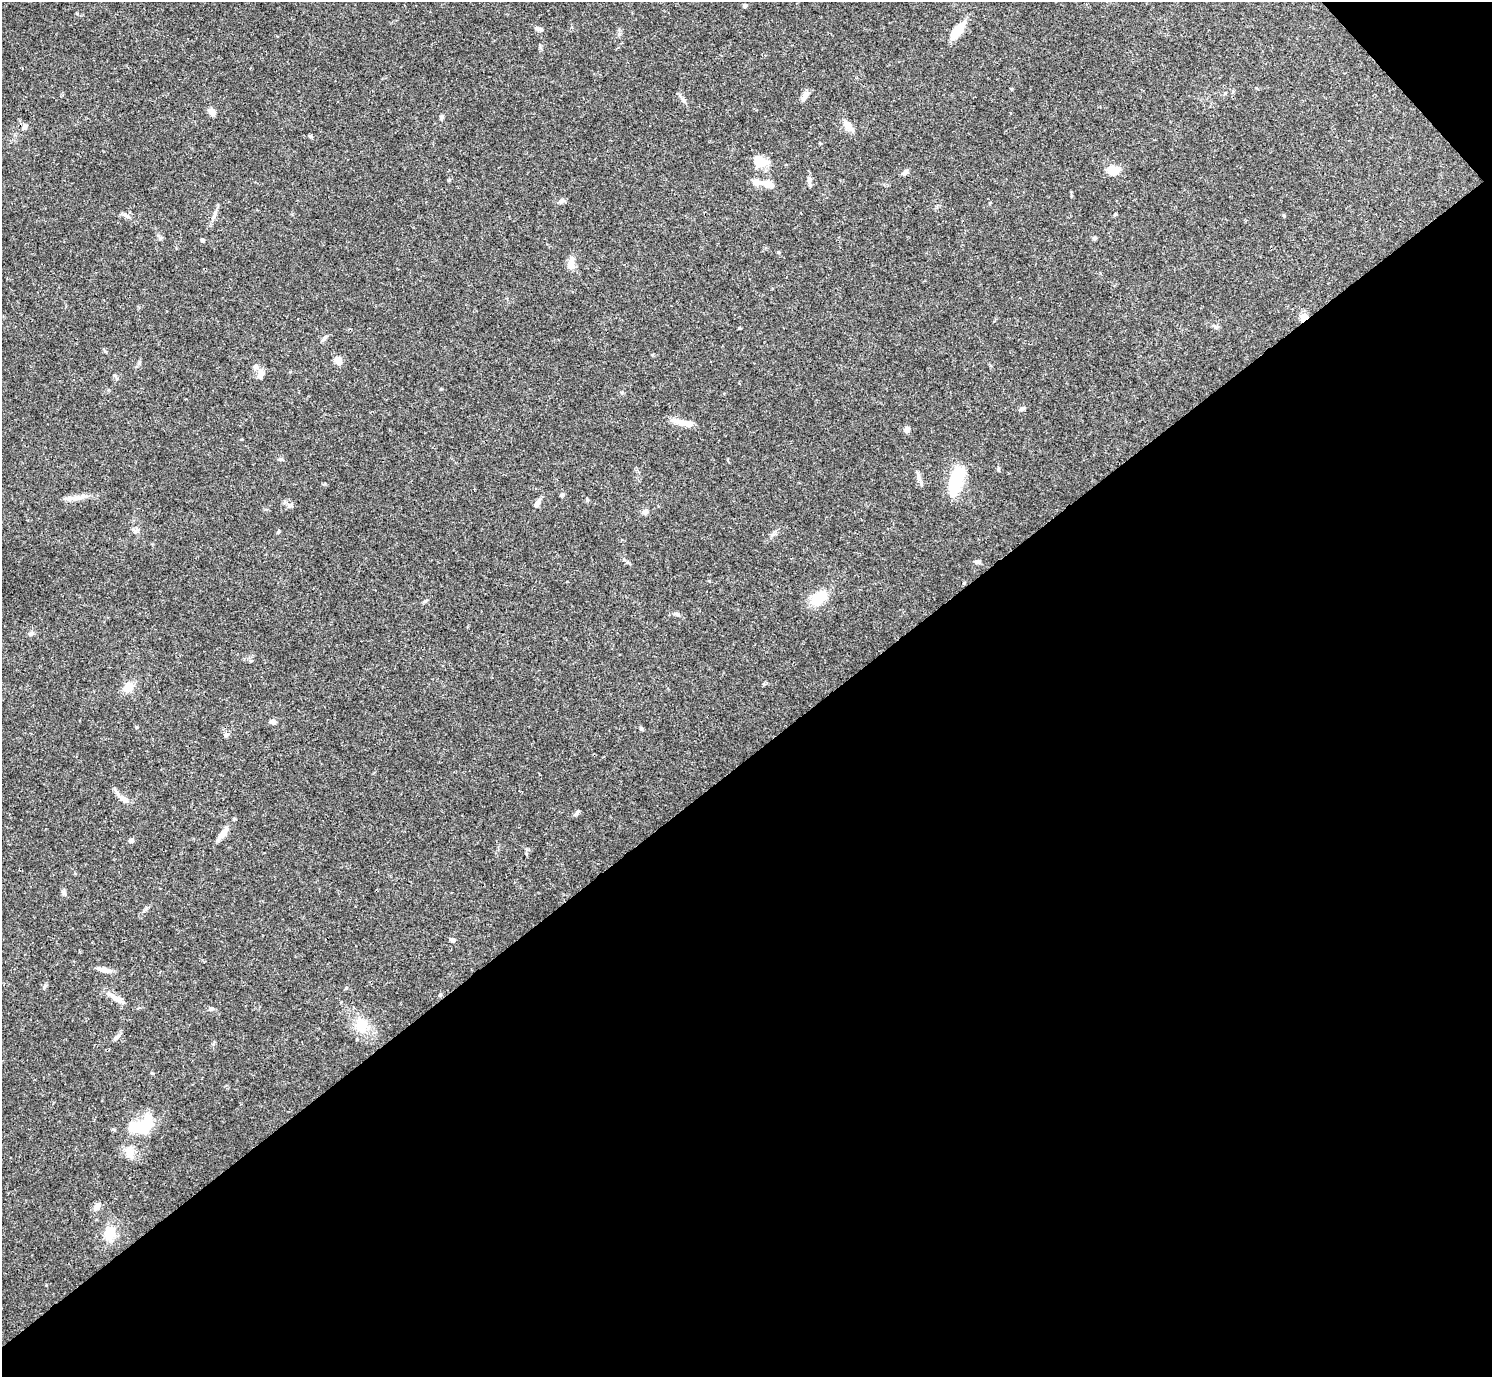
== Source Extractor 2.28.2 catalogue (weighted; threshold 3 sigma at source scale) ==
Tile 12 of 4 x 4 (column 4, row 3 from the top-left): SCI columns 4469-5958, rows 1534-2908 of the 5961 x 5958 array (HDU 1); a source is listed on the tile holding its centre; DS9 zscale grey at full resolution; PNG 1494 x 1379 px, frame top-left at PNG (2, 2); no overlay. Shown black and unused: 46% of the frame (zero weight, under 3 of 4 exposures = <1% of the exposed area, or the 3 px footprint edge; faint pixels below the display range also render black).
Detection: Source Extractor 2.28.2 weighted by HDU 2 'WHT'; one run over the whole footprint, this tile lists its part. Background 0.0408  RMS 0.0026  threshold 0.0118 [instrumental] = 3 sigma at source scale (4.5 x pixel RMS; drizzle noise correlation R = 1.50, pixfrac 1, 0.05/0.05 arcsec/px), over >= 5 px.
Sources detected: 72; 3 inside a brighter object's white glare — not listed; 3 inside a brighter listed object's ellipse — not listed separately; the other 66 listed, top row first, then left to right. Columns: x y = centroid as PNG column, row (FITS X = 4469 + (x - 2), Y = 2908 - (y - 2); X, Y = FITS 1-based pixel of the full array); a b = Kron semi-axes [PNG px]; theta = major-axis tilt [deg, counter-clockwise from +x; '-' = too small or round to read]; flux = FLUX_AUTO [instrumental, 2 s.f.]
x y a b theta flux
744 6 5 4 - 0.5
539 29 11 4 -11 0.77
958 31 21 9 53 4.8
804 96 15 6 63 1.3
683 99 10 4 -46 0.77
212 112 9 7 -53 1.4
441 117 6 5 - 0.56
847 124 17 8 -46 2.1
25 127 9 6 49 1
310 136 5 5 - 0.37
758 163 23 12 13 3.6
1113 170 13 9 -1 4.2
905 172 8 5 43 0.86
809 180 10 6 -80 0.8
767 184 16 9 -13 2.3
561 200 10 5 33 0.72
1115 214 4 3 - 0.29
214 215 13 5 73 1.1
126 216 15 4 -32 0.78
1095 238 6 4 14 0.44
203 241 5 5 - 0.39
571 264 15 9 85 2.1
1304 317 11 9 17 1.7
324 338 8 5 67 0.58
338 361 8 7 - 2
260 374 14 9 77 1.6
1022 409 8 5 34 0.61
682 422 27 7 -13 3
907 429 8 7 - 0.85
280 459 7 4 0 0.39
998 470 6 4 -70 0.33
919 477 13 5 -77 1.1
956 480 27 11 75 15
562 495 6 4 21 0.38
75 498 21 8 8 2.2
291 504 6 4 89 0.45
537 504 10 5 62 1.3
645 512 7 6 - 1.1
135 531 10 8 -3 0.91
278 532 6 3 19 0.27
977 562 8 5 0 0.6
819 598 19 11 38 7.2
425 601 8 4 35 0.42
677 614 7 4 -44 0.48
31 633 8 6 31 0.63
128 687 14 10 39 3
272 721 8 6 -8 0.71
641 728 6 5 - 0.39
226 735 7 5 40 0.58
123 799 16 8 -35 1.8
577 812 11 4 51 0.5
223 833 21 7 47 2
131 840 6 5 - 0.76
64 893 6 5 - 0.54
452 940 7 5 -35 0.65
104 970 15 6 -12 1.9
45 986 8 4 54 0.47
440 995 5 5 - 0.33
116 998 26 6 -31 2.3
211 1009 8 4 5 0.56
361 1025 19 17 80 5.3
116 1037 7 5 45 0.57
144 1126 23 19 10 7.5
129 1152 16 10 -88 2.8
97 1207 10 7 45 1.3
109 1233 21 14 78 4.4
Overlapping masked pixels (flux is a lower limit): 1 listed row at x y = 1304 317
Unlisted compact peaks at least as high as the median listed source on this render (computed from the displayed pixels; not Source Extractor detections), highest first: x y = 778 252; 346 988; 739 328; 587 500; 136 727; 325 484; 527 849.